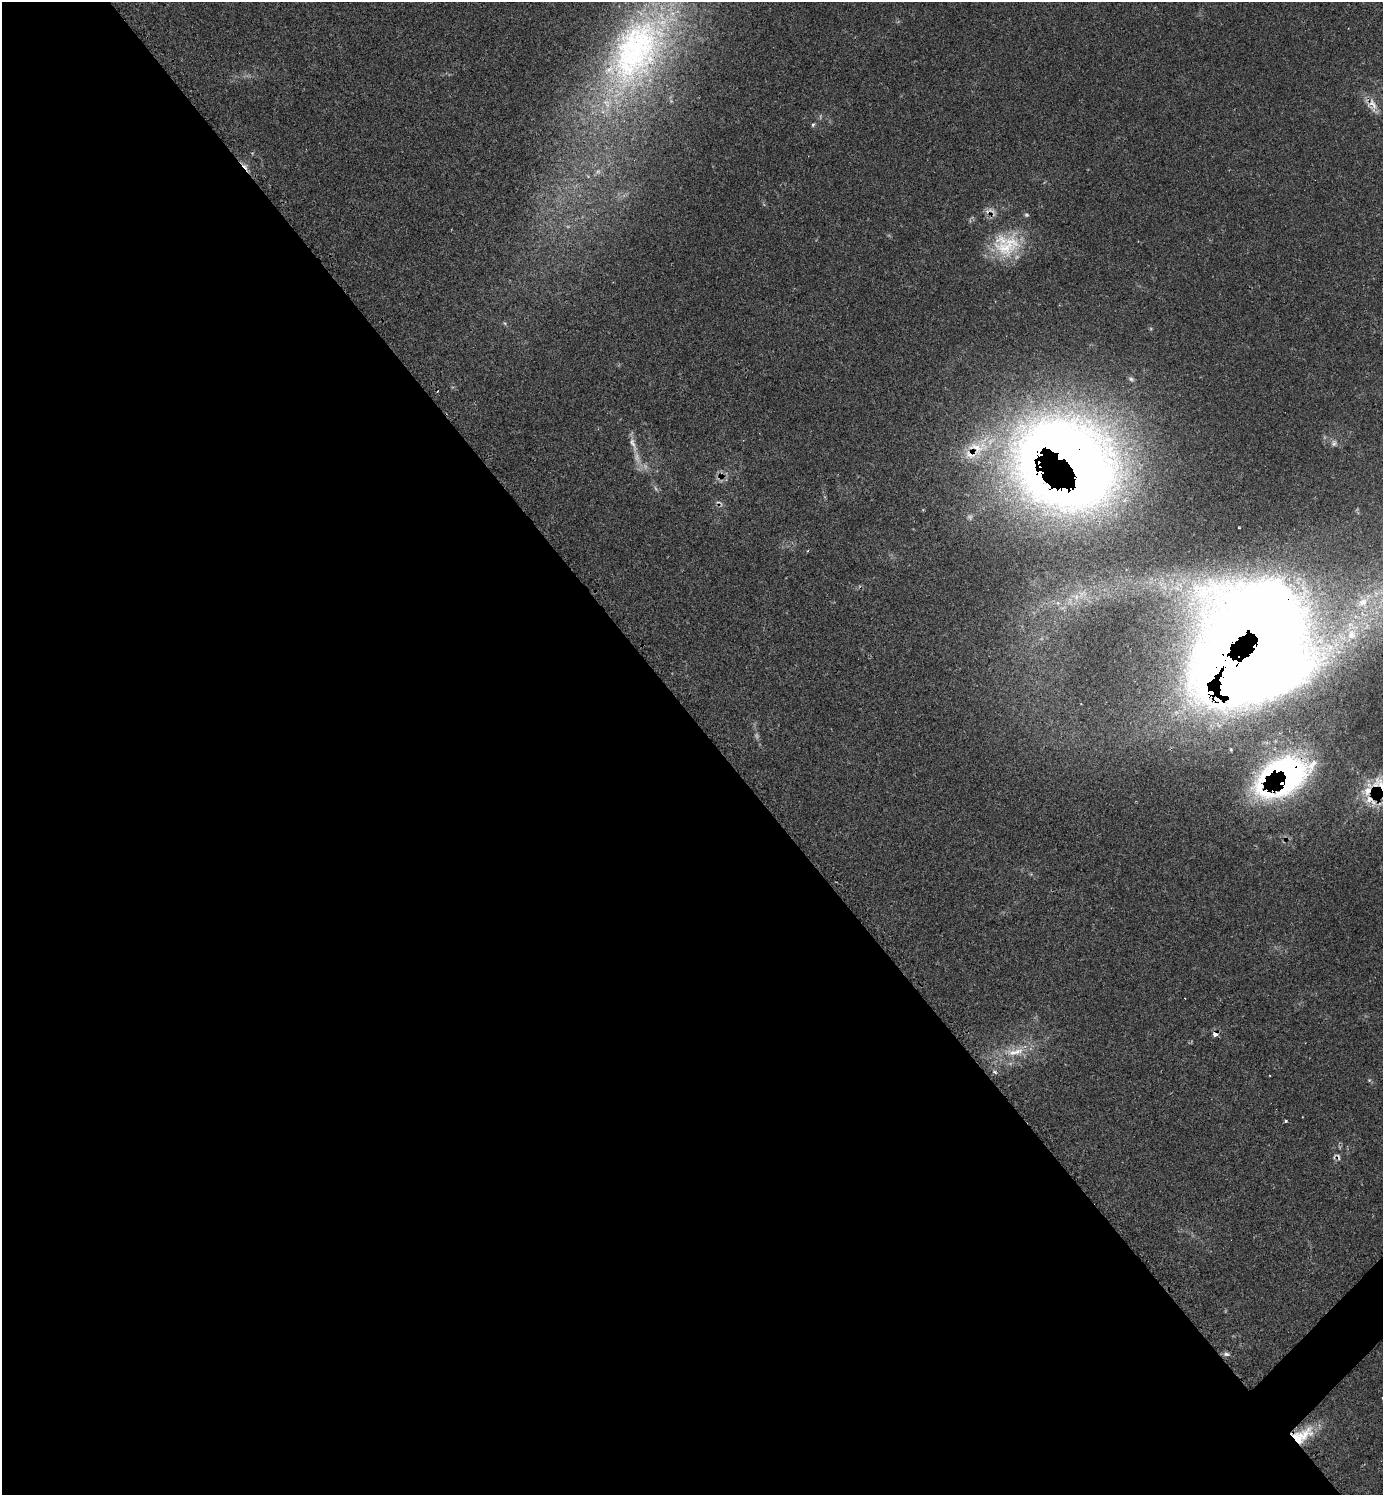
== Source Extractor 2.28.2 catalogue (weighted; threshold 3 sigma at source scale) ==
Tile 9 of 4 x 4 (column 1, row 3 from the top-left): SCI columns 295-1675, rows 1495-2987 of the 5985 x 5985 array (HDU 1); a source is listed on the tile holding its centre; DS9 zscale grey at full resolution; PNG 1385 x 1497 px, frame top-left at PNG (2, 2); no overlay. Shown black and unused: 53% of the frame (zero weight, under 2 of 3 exposures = <1% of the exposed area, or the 3 px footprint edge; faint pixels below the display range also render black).
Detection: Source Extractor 2.28.2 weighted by HDU 2 'WHT'; one run over the whole footprint, this tile lists its part. Background 0.0626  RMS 0.0057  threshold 0.0257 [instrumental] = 3 sigma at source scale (4.5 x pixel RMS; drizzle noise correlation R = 1.50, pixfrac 1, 0.05/0.05 arcsec/px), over >= 5 px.
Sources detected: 38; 4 too faint to see at this stretch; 4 cosmic-ray / hot-pixel residue — not listed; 5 inside a brighter listed object's ellipse — not listed separately; the other 25 listed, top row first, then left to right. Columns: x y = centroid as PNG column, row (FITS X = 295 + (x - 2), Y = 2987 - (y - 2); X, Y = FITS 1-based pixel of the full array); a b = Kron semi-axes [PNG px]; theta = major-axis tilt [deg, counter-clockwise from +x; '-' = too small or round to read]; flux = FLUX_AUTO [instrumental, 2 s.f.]
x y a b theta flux
636 51 121 66 58 240
1372 104 17 14 -29 6.8
813 125 7 4 62 0.92
989 211 17 6 28 3.9
1007 246 42 28 33 34
505 323 6 4 -31 0.85
1131 379 9 6 -37 1.5
1334 443 10 9 - 2.6
976 448 43 24 25 32
637 457 24 8 -73 6.9
1069 461 94 75 -35 1000
1076 597 13 10 -18 6.4
1364 601 34 17 47 27
1058 603 7 4 -18 1.3
1254 644 123 89 56 1800
1286 774 57 37 28 210
1382 788 39 26 -50 36
1215 1034 5 4 - 3.3
1013 1053 25 12 -10 13
995 1072 7 4 -36 1.1
1369 1080 5 5 - 0.79
1286 1121 3 3 - 1.7
1226 1354 8 5 -3 1.7
1382 1398 2 2 - 0.42
1302 1435 31 15 29 20
Overlapping masked pixels (flux is a lower limit): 10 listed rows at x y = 1372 104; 989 211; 1007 246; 976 448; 1069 461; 1254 644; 1286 774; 1382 788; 1215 1034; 1302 1435
Isophote crosses this tile's border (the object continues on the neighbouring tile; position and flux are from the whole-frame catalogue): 4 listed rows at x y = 636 51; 1364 601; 1382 788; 1382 1398